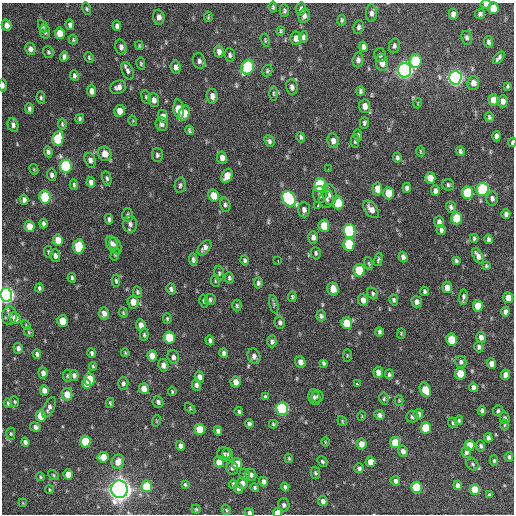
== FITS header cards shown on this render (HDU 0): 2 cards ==
NAXIS1  =                  512 / Axis length
NAXIS2  =                  512 / Axis length

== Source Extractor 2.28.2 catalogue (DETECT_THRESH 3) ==
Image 512 x 512 px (HDU 0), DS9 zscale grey, 1 PNG px = 1 image px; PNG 516 x 516 px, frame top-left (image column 1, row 512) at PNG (2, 3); each listed source drawn as its Kron ellipse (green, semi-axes under 4 px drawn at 4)
Background 999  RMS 32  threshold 96.9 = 3 sigma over >= 5 px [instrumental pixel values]
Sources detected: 331; all 331 listed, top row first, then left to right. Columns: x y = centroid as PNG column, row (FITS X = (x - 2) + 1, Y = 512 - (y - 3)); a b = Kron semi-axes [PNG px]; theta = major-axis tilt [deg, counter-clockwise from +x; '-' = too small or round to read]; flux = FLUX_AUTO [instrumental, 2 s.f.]
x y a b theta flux
486 4 5 4 - 8.0e+03
273 7 5 3 - 3.4e+03
493 8 6 5 - 4.5e+04
87 9 6 4 -74 3.2e+03
301 9 7 5 80 7.1e+03
284 11 6 4 89 3.9e+03
371 13 9 5 90 8.7e+03
453 14 5 4 - 1.1e+04
480 14 5 4 - 5.1e+03
304 16 7 5 77 8.2e+03
159 17 7 6 - 1.1e+04
208 17 5 4 - 2.5e+03
342 20 5 4 - 3.7e+03
7 25 6 5 - 1.2e+04
70 25 5 4 - 6.2e+03
43 26 7 4 -67 4.4e+03
117 26 5 4 - 7.4e+03
359 27 7 5 80 5.6e+03
281 31 4 3 - 3.0e+03
45 32 7 5 -81 5.1e+03
60 33 6 5 - 3.1e+04
303 37 6 4 81 5.3e+03
296 38 7 5 87 1.5e+04
467 38 7 5 -78 5.6e+03
73 40 5 3 - 2.6e+03
265 40 6 3 -73 2.4e+03
488 42 6 4 -85 6.0e+03
139 46 4 3 - 2.5e+03
394 46 7 5 79 5.9e+03
121 47 7 5 -77 1.0e+04
363 47 5 4 - 7.3e+03
30 49 6 5 - 8.6e+03
48 52 6 5 - 3.5e+03
219 52 6 4 -81 9.7e+03
230 55 7 5 -86 5.3e+03
380 55 7 6 - 4.9e+03
64 57 5 4 - 6.1e+03
89 57 5 3 - 2.7e+03
499 58 7 3 49 6.4e+03
358 60 7 5 83 7.2e+03
199 61 8 6 -75 7.2e+03
415 61 7 6 - 1.2e+05
382 63 8 6 -84 1.7e+04
141 64 6 4 -77 2.7e+03
176 67 7 5 -83 9.7e+03
248 67 7 6 - 1.9e+05
404 70 7 6 - 8.3e+05
128 71 9 5 -68 7.5e+03
267 71 6 5 - 3.7e+03
74 75 5 4 - 4.7e+03
455 78 7 6 - 8.0e+05
473 83 7 6 - 1.5e+04
3 85 6 3 -87 7.0e+03
508 86 4 3 - 3.0e+03
118 87 8 6 25 1.1e+04
292 87 8 5 -79 7.7e+03
92 91 5 4 - 1.5e+04
360 91 5 4 - 4.3e+03
273 93 7 3 -90 2.9e+03
212 96 7 5 -83 1.2e+04
146 97 7 4 -75 3.3e+03
41 98 6 4 -80 3.5e+03
154 100 7 5 -86 1.0e+04
493 100 6 5 - 2.1e+04
503 101 6 4 87 1.2e+04
418 103 5 3 - 1.6e+03
365 106 7 5 -85 1.7e+04
29 109 5 3 - 5.4e+03
179 109 9 5 -85 5.6e+04
120 111 6 5 - 2.2e+04
184 113 8 5 69 3.8e+04
163 116 6 5 - 1.2e+04
489 117 5 3 - 3.7e+03
80 119 5 4 - 3.8e+03
133 121 5 3 - 1.9e+03
364 123 6 4 89 4.5e+03
62 124 5 3 - 3.1e+03
161 124 7 6 - 7.3e+03
13 125 7 5 -75 7.0e+03
189 130 5 3 - 3.5e+03
358 135 6 4 -84 3.8e+03
496 136 5 4 - 9.7e+03
301 137 5 4 - 4.0e+03
58 139 7 5 79 1.1e+05
269 141 6 5 - 5.5e+03
333 141 7 5 -82 1.1e+04
355 141 6 4 -90 3.9e+03
512 142 4 3 - 3.6e+03
420 151 5 2 - 2.0e+03
460 151 5 3 - 4.0e+03
48 152 5 4 - 5.4e+03
105 154 7 6 - 1.9e+04
157 155 7 5 -88 4.6e+03
222 158 6 5 - 1.1e+04
397 158 5 3 - 4.4e+03
90 160 7 5 -72 8.2e+03
66 166 6 5 - 1.7e+05
34 169 5 4 - 2.4e+03
328 169 3 2 - 2.6e+03
52 175 6 5 - 7.4e+03
227 176 7 5 67 3.1e+04
107 178 7 4 -78 4.7e+03
430 178 6 5 - 1.9e+04
91 182 5 4 - 1.1e+04
74 185 5 3 - 3.5e+03
180 185 8 5 79 4.7e+03
320 185 6 6 - 1.6e+05
448 185 6 5 - 4.1e+03
407 188 5 4 - 6.1e+03
377 189 6 5 - 2.0e+04
483 189 6 6 - 2.4e+05
435 191 5 4 - 7.6e+03
468 192 6 5 - 9.9e+04
389 193 6 5 - 3.8e+04
214 195 6 5 - 3.2e+04
320 195 8 7 - 9.4e+03
329 195 10 7 -80 1.0e+04
45 197 6 5 - 1.4e+05
492 198 7 5 -86 7.1e+03
289 199 8 6 -58 2.4e+05
326 199 9 7 83 7.5e+03
24 200 5 4 - 7.0e+03
338 203 6 5 - 6.4e+04
225 205 7 5 -78 5.1e+03
318 206 3 3 - 1.6e+04
451 207 6 5 - 6.1e+03
371 209 10 6 -52 1.6e+04
304 210 7 6 - 9.2e+03
506 214 5 4 - 6.4e+03
128 215 7 5 -90 4.2e+03
457 218 6 5 - 6.8e+04
109 219 5 3 - 5.0e+03
439 222 6 5 - 8.6e+03
43 223 5 3 - 4.9e+03
130 224 8 7 - 8.1e+03
30 226 6 5 - 3.1e+04
324 226 6 5 - 4.2e+04
441 230 5 4 - 6.0e+03
349 231 7 6 - 2.5e+05
313 237 6 4 -88 9.0e+03
474 238 4 3 - 3.3e+03
488 239 5 3 - 5.3e+03
58 240 6 5 - 2.9e+04
112 243 8 5 -72 7.4e+03
349 244 6 5 - 1.0e+05
79 246 7 5 85 1.0e+05
115 246 9 5 -69 7.5e+03
204 248 9 5 52 9.2e+03
48 252 6 3 -84 2.9e+03
316 253 6 5 - 4.1e+03
115 254 7 4 77 3.7e+03
55 256 6 5 - 8.6e+03
478 256 9 4 -61 1.2e+04
403 257 5 4 - 7.8e+03
378 259 7 3 73 3.7e+03
193 260 6 4 -84 5.4e+03
245 260 5 4 - 4.1e+03
278 261 3 2 - 3.5e+03
456 261 4 3 - 3.6e+03
369 263 6 4 -71 3.0e+03
486 266 3 3 - 2.7e+03
359 270 6 5 - 7.4e+04
219 273 7 5 -81 4.1e+03
72 278 5 3 - 3.4e+03
229 278 6 4 -74 4.6e+03
116 281 6 4 -87 3.6e+03
215 281 6 3 -82 2.5e+03
258 283 5 4 - 4.9e+03
447 287 5 5 - 1.8e+04
39 288 4 3 - 4.3e+03
171 289 6 4 -77 5.9e+03
333 289 6 5 - 2.0e+04
425 291 4 3 - 4.3e+03
137 292 6 4 -81 3.6e+03
373 293 6 5 - 4.1e+03
6 295 7 6 - 8.7e+05
292 297 5 4 - 3.3e+03
463 297 7 3 83 5.3e+03
508 298 5 5 - 2.0e+04
210 300 5 5 - 4.4e+03
363 300 6 4 -85 1.2e+04
394 300 5 4 - 4.1e+03
204 301 6 4 -76 4.0e+03
133 302 6 5 - 1.9e+04
417 302 6 5 - 9.0e+03
274 304 9 3 -77 4.0e+03
237 306 6 4 -89 3.6e+03
478 306 6 5 - 3.6e+04
505 312 5 4 - 7.9e+03
104 313 6 5 - 1.2e+04
123 313 5 4 - 2.4e+03
10 316 9 7 90 1.0e+04
321 316 5 4 - 6.1e+03
15 318 6 5 - 2.0e+04
167 319 5 4 - 2.7e+03
63 321 6 5 - 4.3e+04
280 322 6 5 - 5.8e+03
346 323 6 5 - 4.8e+04
26 325 6 3 -47 2.3e+03
141 325 6 4 -82 1.4e+04
29 332 5 4 - 2.4e+03
379 332 4 4 - 4.7e+03
401 333 5 4 - 2.3e+03
144 335 6 4 -90 3.7e+03
169 337 6 5 - 8.0e+04
481 337 6 5 - 1.0e+04
210 340 5 4 - 5.9e+03
452 340 6 5 - 6.2e+04
272 341 6 4 -89 5.4e+03
479 347 5 4 - 5.1e+03
18 348 5 4 - 6.7e+03
92 353 5 4 - 4.4e+03
125 353 4 3 - 2.4e+03
224 353 4 4 - 6.3e+03
37 354 5 4 - 4.8e+03
347 355 6 3 -90 2.1e+03
152 356 5 4 - 1.8e+04
254 356 8 6 -71 9.0e+03
173 357 7 5 -72 7.7e+03
300 362 6 5 - 1.1e+04
461 362 6 5 - 6.0e+03
323 363 4 3 - 3.7e+03
491 364 5 4 - 1.3e+04
163 365 6 5 - 1.1e+04
93 366 4 3 - 2.6e+03
378 372 6 4 -83 1.4e+04
43 373 5 4 - 9.9e+03
389 374 5 4 - 4.0e+03
460 374 6 5 - 5.2e+04
506 375 5 4 - 1.4e+04
67 376 6 4 -83 3.0e+03
74 376 5 4 - 7.1e+03
199 377 5 4 - 1.2e+04
89 379 6 5 - 8.3e+04
235 382 5 5 - 1.5e+04
123 383 6 5 - 5.8e+03
87 384 5 4 - 2.4e+04
357 384 4 3 - 1.0e+04
196 385 6 5 - 6.6e+03
473 387 5 4 - 8.5e+03
144 389 5 5 - 2.4e+04
44 390 5 4 - 1.3e+04
425 390 7 5 -65 4.7e+04
172 392 4 3 - 2.4e+03
67 394 6 5 - 2.8e+04
265 397 4 3 - 3.1e+03
314 397 8 5 -72 5.3e+03
317 397 6 6 - 4.7e+03
384 399 6 4 -81 3.4e+03
399 400 5 4 - 2.3e+03
15 402 5 4 - 2.9e+03
158 402 6 5 - 6.6e+03
8 403 4 3 - 2.9e+03
110 403 5 3 - 2.9e+03
49 407 11 5 65 8.6e+03
190 408 6 4 -48 2.5e+03
282 409 6 6 - 3.4e+05
482 410 5 4 - 7.4e+03
239 411 4 4 - 3.6e+03
498 411 5 5 - 3.8e+03
418 414 5 5 - 1.0e+04
379 415 5 4 - 6.0e+03
41 416 5 5 - 4.5e+04
362 416 5 3 - 1.7e+03
412 416 6 6 - 5.5e+03
505 418 6 5 - 5.6e+03
459 420 5 3 - 3.1e+03
156 421 6 3 72 2.1e+03
342 421 5 4 - 2.5e+03
453 423 5 4 - 3.2e+03
249 424 4 4 - 6.1e+03
273 424 4 4 - 2.5e+03
504 425 5 3 - 2.3e+03
35 427 5 4 - 6.6e+03
426 428 6 5 - 7.1e+04
200 429 6 5 - 5.1e+04
218 431 5 4 - 7.2e+03
11 434 6 4 90 2.8e+03
488 438 5 4 - 6.8e+03
25 442 4 4 - 6.8e+03
85 442 6 5 - 8.1e+04
325 442 5 3 - 1.8e+03
395 443 5 5 - 4.6e+04
361 444 5 5 - 1.9e+04
470 445 5 5 - 2.8e+04
180 446 5 4 - 1.1e+04
481 446 5 4 - 4.3e+03
403 451 5 5 - 1.0e+04
466 452 6 5 - 5.9e+03
224 454 7 6 - 5.5e+03
228 454 6 5 - 3.9e+03
103 457 5 5 - 2.8e+04
509 457 5 4 - 4.5e+03
289 458 5 3 - 2.5e+03
322 461 6 4 -47 3.9e+03
494 461 5 4 - 3.5e+03
118 462 7 6 - 1.9e+04
219 462 5 5 - 2.2e+04
370 462 5 5 - 2.1e+04
237 464 5 5 - 4.0e+04
472 464 7 5 -52 4.0e+03
232 468 7 6 - 6.4e+03
359 468 5 5 - 5.1e+03
315 473 6 4 -78 3.8e+03
68 474 5 4 - 2.2e+04
245 474 6 5 - 3.9e+03
53 475 6 4 -38 2.8e+03
251 475 6 5 - 6.8e+03
40 477 4 3 - 2.7e+03
395 481 5 4 - 8.4e+03
264 482 5 4 - 9.1e+03
242 483 6 5 - 1.2e+04
185 484 4 3 - 2.9e+03
233 484 4 3 - 4.6e+03
458 485 5 4 - 1.1e+04
147 486 6 5 - 8.5e+04
285 487 4 4 - 5.3e+03
417 487 6 5 - 9.4e+04
238 488 5 4 - 6.4e+03
255 488 5 4 - 3.5e+03
120 489 9 8 - 1.9e+06
49 490 4 2 - 2.1e+03
475 490 5 5 - 4.8e+04
489 495 3 3 - 2.8e+03
323 501 5 5 - 8.7e+03
23 503 4 3 - 1.7e+03
284 505 7 5 -73 6.1e+03
196 509 4 4 - 2.5e+03
226 510 5 4 - 2.4e+03
249 513 4 4 - 5.3e+03
277 513 4 4 - 2.1e+04
At the frame edge (FLAGS 8, measured only in part): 6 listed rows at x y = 486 4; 3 85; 512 142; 6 295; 249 513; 277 513